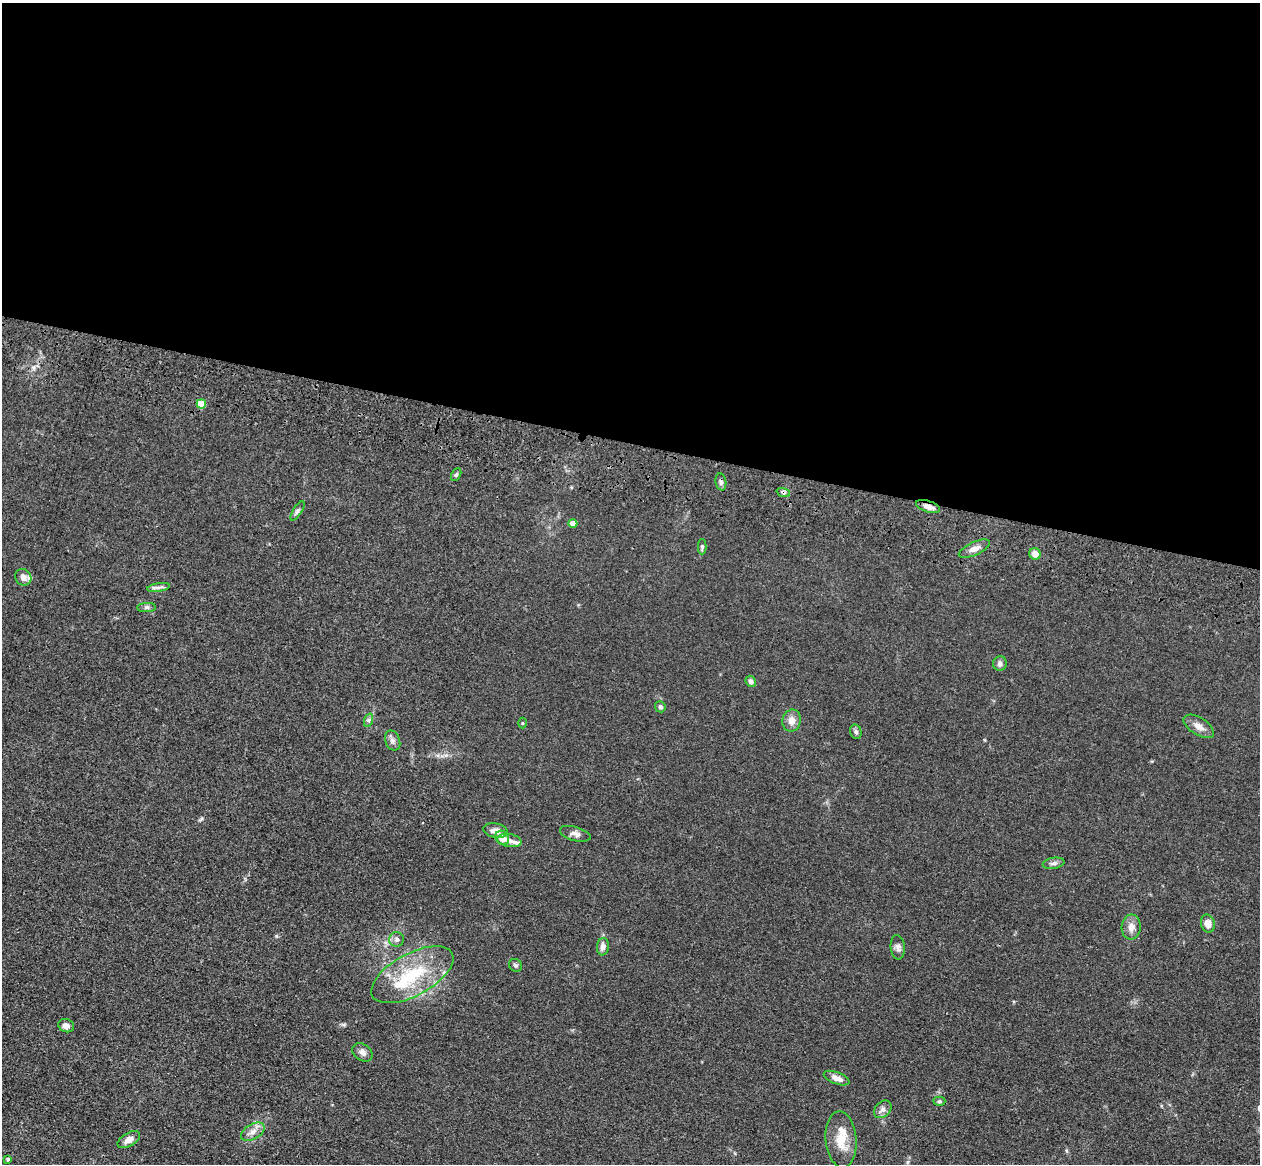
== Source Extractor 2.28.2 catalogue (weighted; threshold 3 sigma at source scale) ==
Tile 3 of 4 x 4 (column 3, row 1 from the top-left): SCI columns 2555-3812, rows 3847-5008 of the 5109 x 5248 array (HDU 1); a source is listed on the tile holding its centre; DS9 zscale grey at full resolution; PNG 1262 x 1166 px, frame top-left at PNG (2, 3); each listed source drawn as its Kron ellipse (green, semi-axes under 4 px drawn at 4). Shown black and unused: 38% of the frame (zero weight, under 3 of 4 exposures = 6% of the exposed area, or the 3 px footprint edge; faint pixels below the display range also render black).
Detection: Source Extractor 2.28.2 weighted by HDU 2 'WHT'; one run over the whole footprint, this tile lists its part. Background 0.0611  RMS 0.0075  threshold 0.0338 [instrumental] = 3 sigma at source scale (4.5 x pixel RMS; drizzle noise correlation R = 1.50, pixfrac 1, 0.05/0.05 arcsec/px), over >= 5 px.
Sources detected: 48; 5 inside a brighter listed object's ellipse — not listed separately; the other 43 listed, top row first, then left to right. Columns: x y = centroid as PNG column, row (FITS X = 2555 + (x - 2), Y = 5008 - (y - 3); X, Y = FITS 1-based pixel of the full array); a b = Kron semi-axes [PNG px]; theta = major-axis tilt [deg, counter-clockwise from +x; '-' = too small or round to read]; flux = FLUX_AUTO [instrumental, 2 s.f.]
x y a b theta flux
201 404 4 4 - 16
456 475 7 4 63 1.4
721 482 8 5 -80 1.9
783 492 7 4 -19 1.5
928 506 12 5 -18 4.3
297 511 11 4 58 1.9
573 523 4 4 - 7.2
702 547 7 4 -90 1.4
974 549 17 6 24 4.9
1035 554 6 5 - 5.8
23 577 8 7 - 4
159 587 11 4 9 2.4
147 607 9 4 0 1.8
1000 663 7 6 - 2.5
751 681 6 5 - 2.6
660 707 5 5 - 1.9
369 720 7 4 71 1.4
792 721 11 9 80 5.6
522 723 5 3 - 0.67
1199 726 17 8 -32 5.9
856 732 7 5 -73 1.6
393 741 10 7 -67 2.9
496 831 12 7 -10 5.4
575 834 16 7 -16 3.5
502 838 8 6 -51 8.1
509 840 12 6 -11 3.2
1053 863 11 5 9 2.4
1208 923 9 7 -77 5.6
1131 927 12 9 85 5.3
397 939 7 7 - 2.4
603 947 9 6 81 3.9
898 947 12 7 -85 2.9
515 965 7 6 - 1.5
412 975 45 21 28 44
66 1026 8 6 -22 4.2
362 1052 11 8 -36 3.6
837 1078 13 5 -21 5.6
939 1101 6 4 1 1.3
883 1109 10 7 46 3.1
253 1132 13 7 31 4.9
841 1139 28 15 -85 16
129 1140 12 6 31 5.2
8 1159 4 4 - 1
Overlapping masked pixels (flux is a lower limit): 2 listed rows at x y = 783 492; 928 506